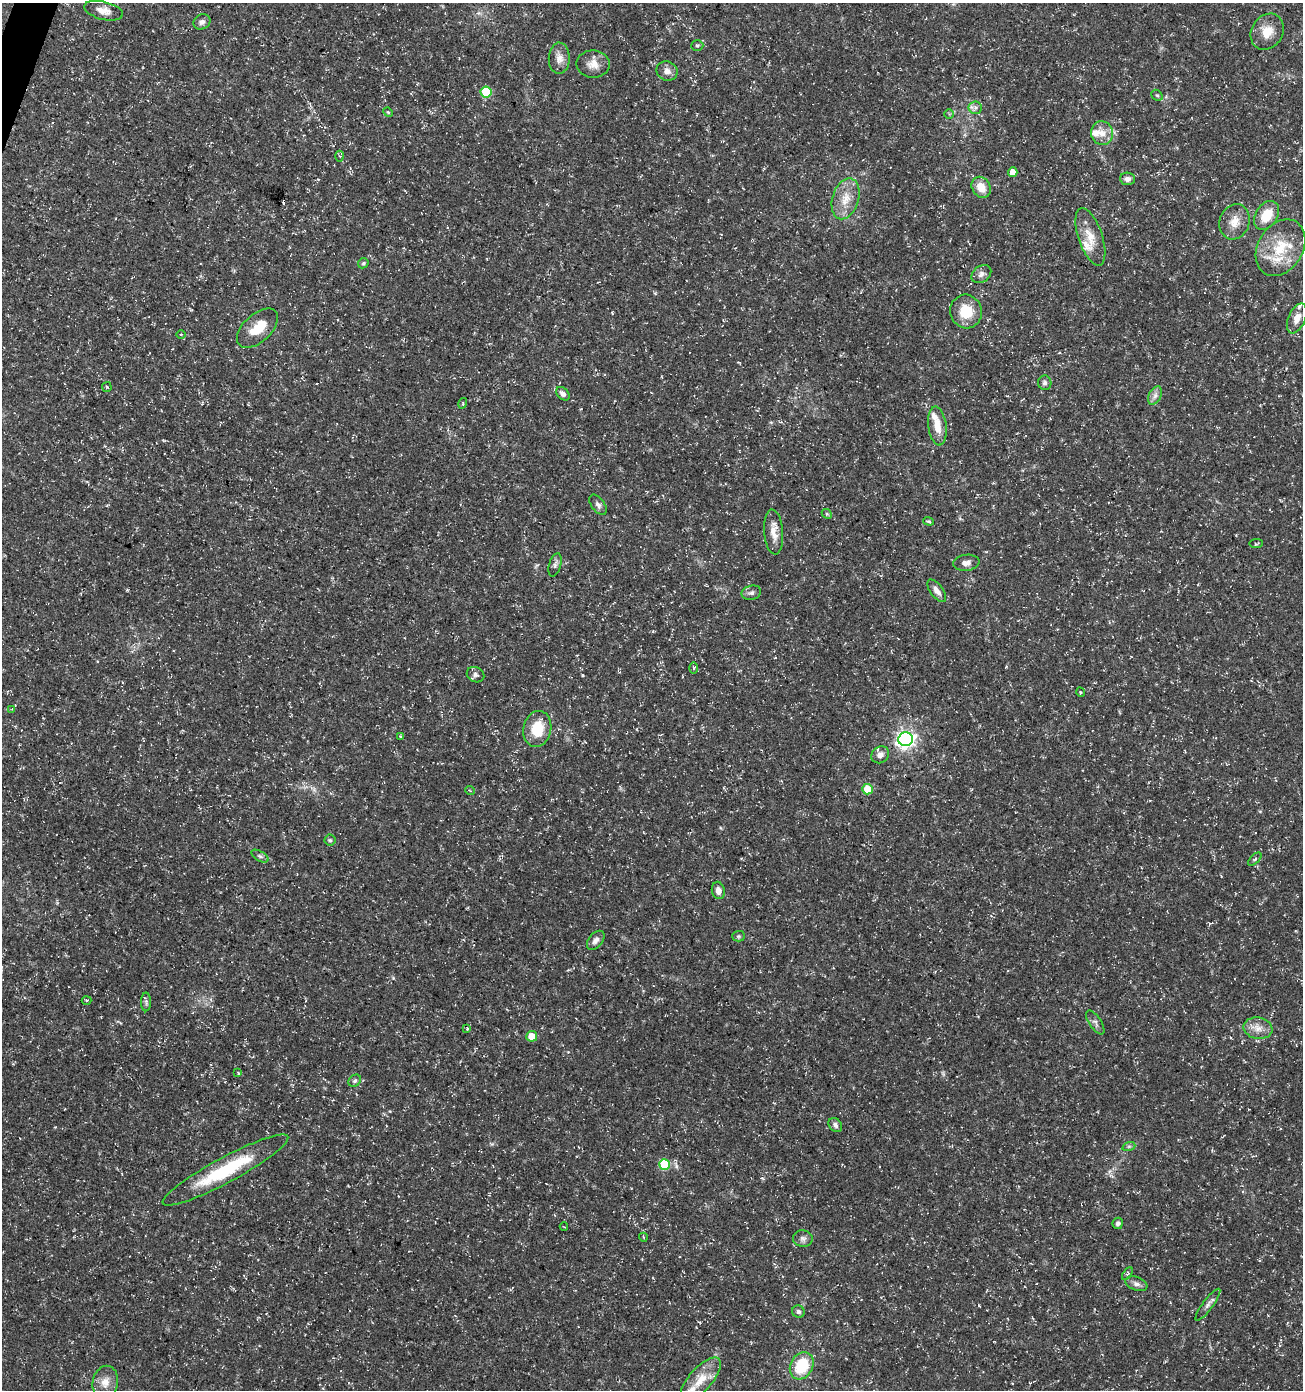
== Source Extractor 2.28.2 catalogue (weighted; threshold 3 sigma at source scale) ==
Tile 11 of 4 x 4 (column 3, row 3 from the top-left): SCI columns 2815-4115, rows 1400-2787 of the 5693 x 5563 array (HDU 1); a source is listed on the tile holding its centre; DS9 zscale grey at full resolution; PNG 1305 x 1392 px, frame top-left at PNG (2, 3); each listed source drawn as its Kron ellipse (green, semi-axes under 4 px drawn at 4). Shown black and unused: <1% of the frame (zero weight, under 3 of 5 exposures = <1% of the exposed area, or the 3 px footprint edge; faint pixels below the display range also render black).
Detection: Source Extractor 2.28.2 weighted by HDU 2 'WHT'; one run over the whole footprint, this tile lists its part. Background 0.0285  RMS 0.0028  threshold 0.0124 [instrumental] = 3 sigma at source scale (4.5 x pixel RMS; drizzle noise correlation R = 1.50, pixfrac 1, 0.0396/0.0396 arcsec/px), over >= 5 px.
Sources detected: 91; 1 cosmic-ray / hot-pixel residue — neither listed nor drawn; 8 inside a brighter listed object's ellipse — not listed separately; the other 82 listed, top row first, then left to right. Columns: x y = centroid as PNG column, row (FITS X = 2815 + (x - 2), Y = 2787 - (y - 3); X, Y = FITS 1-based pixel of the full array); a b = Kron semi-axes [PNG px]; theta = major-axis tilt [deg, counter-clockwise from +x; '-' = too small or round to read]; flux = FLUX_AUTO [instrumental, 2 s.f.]
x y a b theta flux
104 11 20 9 -13 2.4
202 22 9 7 30 1.1
1267 32 19 15 58 4.4
697 45 6 5 - 0.43
559 58 15 10 89 2.3
593 64 17 13 -1 3
667 71 11 9 -21 1.8
486 92 5 5 - 14
1157 95 6 5 - 0.41
975 108 7 6 - 0.8
388 112 5 4 - 0.3
949 114 5 5 - 0.39
1102 133 12 11 - 2.7
340 156 5 3 - 0.41
1013 172 5 4 - 2.9
1127 179 7 6 - 1.2
981 187 11 9 -58 3.8
846 199 21 13 73 4.9
1267 215 16 11 57 5.8
1235 222 18 15 70 3.6
1090 237 30 12 -71 4.8
1281 248 30 22 58 10
363 263 5 4 - 0.47
981 274 11 8 37 1.3
966 312 17 16 - 6.8
1297 318 16 8 66 2.6
257 328 25 14 42 6.5
181 334 4 3 - 0.24
1045 383 7 6 - 0.81
107 387 5 4 - 0.33
563 394 8 5 -43 1.1
1155 396 10 6 63 1.2
463 403 5 3 - 0.29
937 426 19 9 -82 3.9
598 505 11 6 -54 0.99
827 514 5 4 - 0.39
929 521 5 4 - 0.35
774 532 22 9 -86 3.1
1256 544 6 3 5 0.33
966 563 13 8 7 1.4
555 565 12 6 74 0.98
937 591 13 6 -53 1.7
751 593 10 7 13 1
694 668 5 3 - 0.28
476 675 9 7 -26 0.95
1080 692 5 3 - 0.29
12 709 3 3 - 0.2
537 729 18 14 78 8
400 736 4 4 - 0.28
906 739 7 7 - 100
880 755 9 8 - 1.4
868 789 5 5 - 7.1
470 791 5 3 - 0.24
330 840 5 5 - 0.45
260 856 9 5 -30 0.75
1255 859 8 4 43 0.47
718 890 9 6 -76 1.8
738 936 6 5 - 0.44
596 940 11 7 51 1.2
87 1000 5 2 - 0.26
146 1002 9 5 90 0.59
1095 1022 14 6 -56 1
1258 1028 14 10 -10 2.6
467 1029 4 4 - 0.26
532 1036 5 5 - 4.7
238 1073 4 3 - 0.29
355 1081 7 5 43 0.56
835 1125 8 6 -52 0.92
1129 1146 6 4 19 0.47
664 1164 5 5 - 14
225 1170 71 12 28 19
1118 1223 6 5 - 0.7
564 1227 4 2 - 0.2
643 1237 4 3 - 0.24
803 1238 10 8 -2 1.1
1127 1274 7 4 57 0.42
1136 1284 11 6 -21 1.2
1208 1305 19 5 53 1.3
798 1312 6 6 - 0.69
802 1366 14 11 61 11
700 1380 28 11 49 5.2
105 1382 17 12 78 3